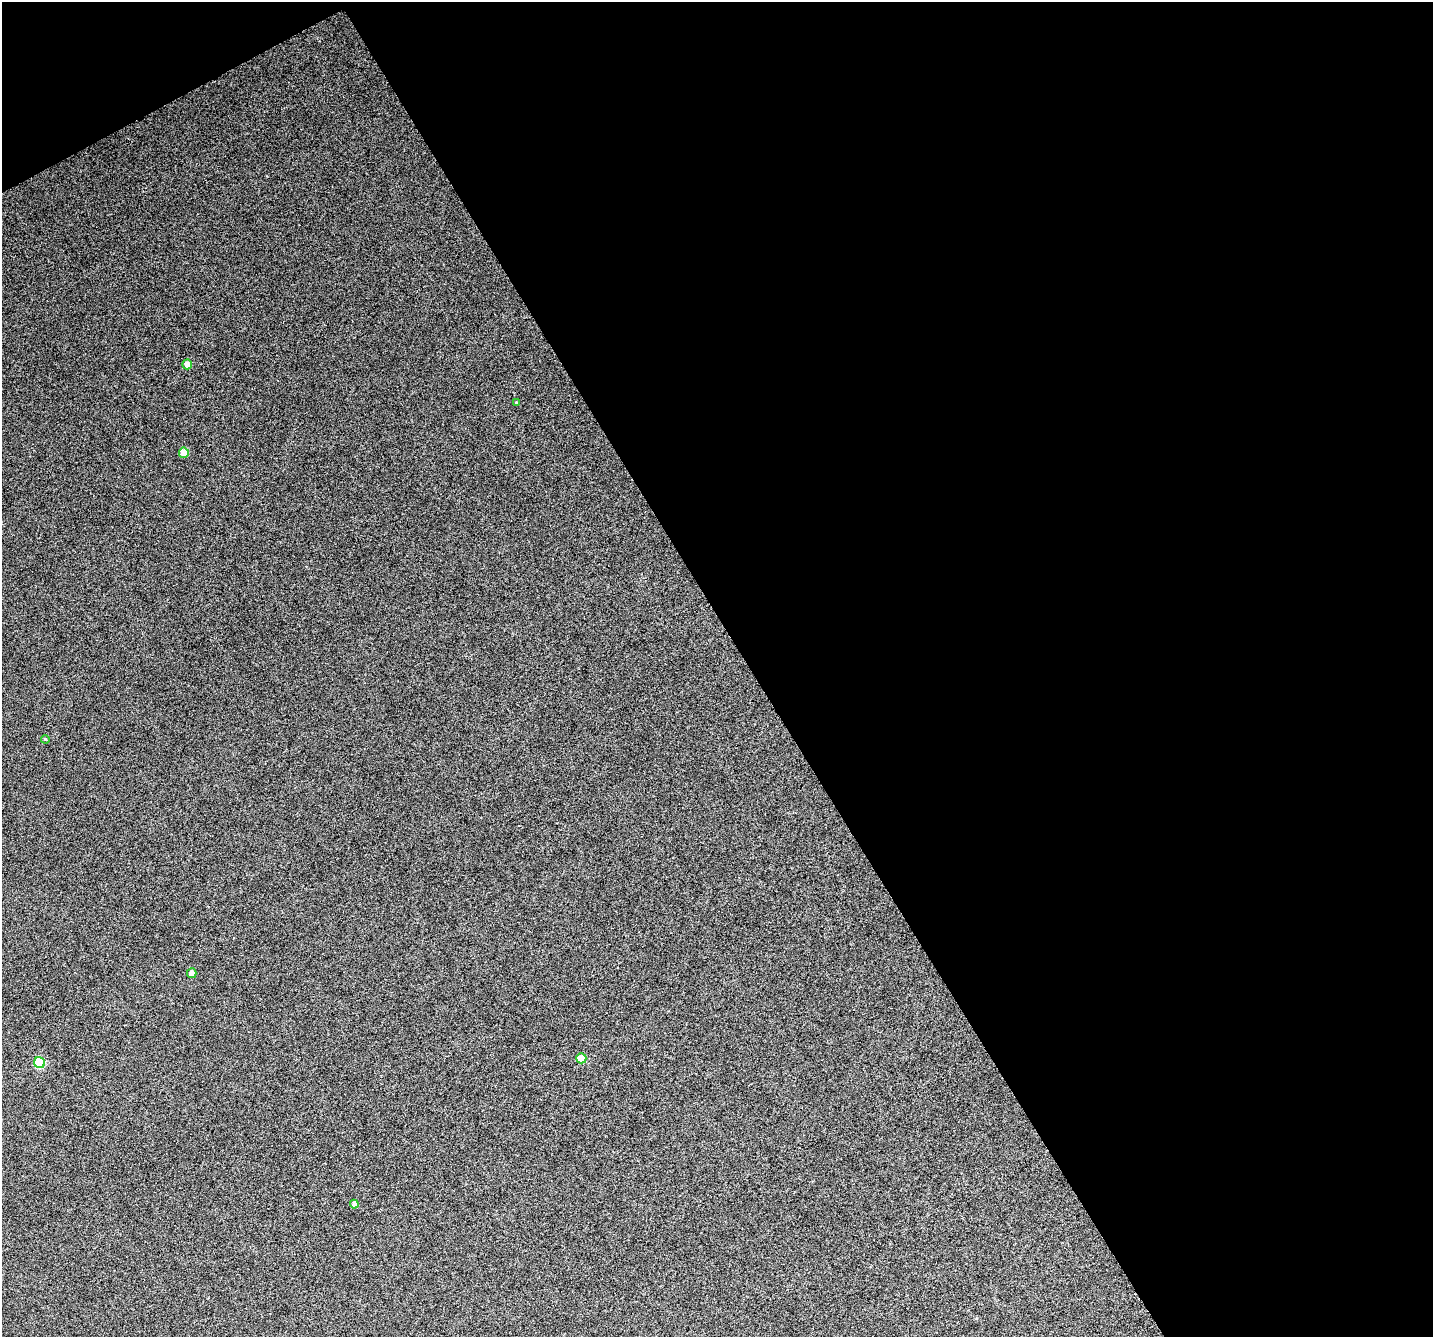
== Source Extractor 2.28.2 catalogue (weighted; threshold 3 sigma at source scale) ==
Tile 2 of 2 x 2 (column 2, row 1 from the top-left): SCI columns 1434-2864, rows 1462-2796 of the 2913 x 2913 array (HDU 1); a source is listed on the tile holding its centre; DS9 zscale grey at full resolution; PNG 1435 x 1339 px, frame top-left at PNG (2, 2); each listed source drawn as its Kron ellipse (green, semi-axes under 4 px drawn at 4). Shown black and unused: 49% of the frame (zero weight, under 4 of 8 exposures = <1% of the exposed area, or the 3 px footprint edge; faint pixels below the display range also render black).
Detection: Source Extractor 2.28.2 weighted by HDU 2 'WHT'; one run over the whole footprint, this tile lists its part. Background 0.0916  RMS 0.31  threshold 1.26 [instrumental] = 3 sigma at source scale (4.09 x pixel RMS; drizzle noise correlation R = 1.36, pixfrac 0.8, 0.05/0.05 arcsec/px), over >= 5 px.
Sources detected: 8; all 8 listed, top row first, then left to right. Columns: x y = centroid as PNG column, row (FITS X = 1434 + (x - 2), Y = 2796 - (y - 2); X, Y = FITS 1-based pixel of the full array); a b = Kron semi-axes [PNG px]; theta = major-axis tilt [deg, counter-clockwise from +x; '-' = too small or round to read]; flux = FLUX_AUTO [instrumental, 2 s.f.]
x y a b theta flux
187 364 5 5 - 180
516 403 3 3 - 30
184 453 5 5 - 550
45 739 4 3 - 24
192 973 5 5 - 230
581 1058 5 5 - 550
39 1063 5 5 - 1500
354 1204 4 4 - 120